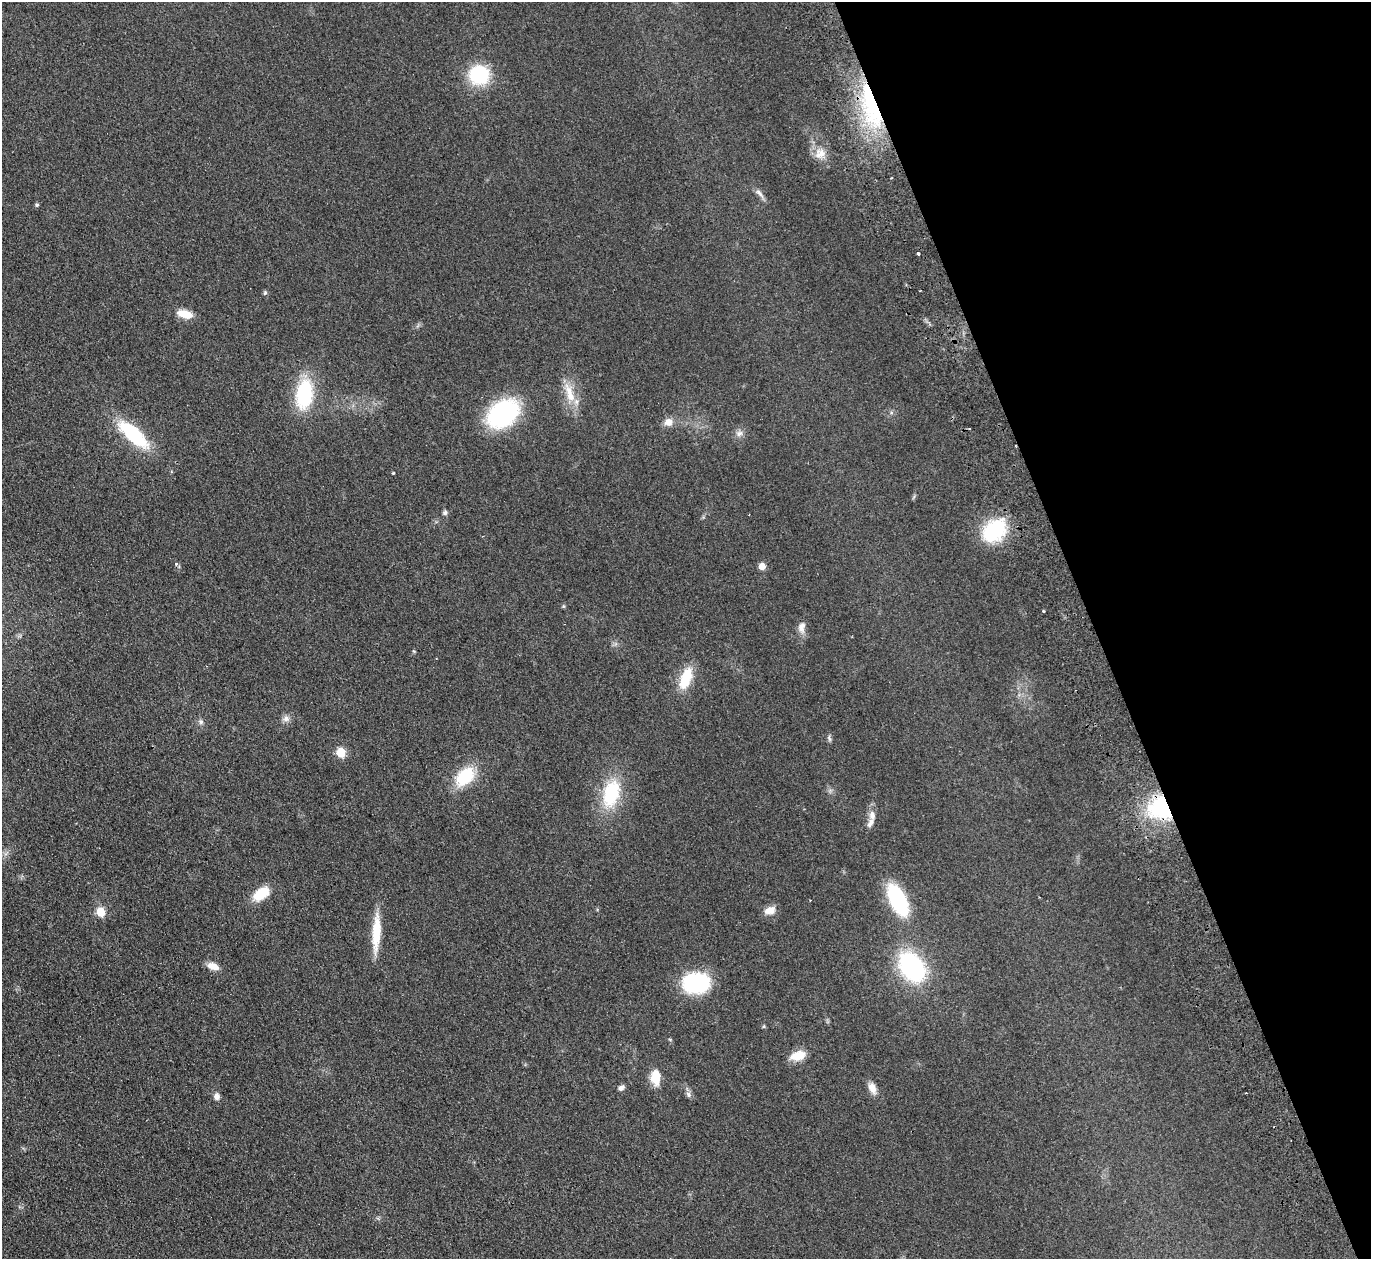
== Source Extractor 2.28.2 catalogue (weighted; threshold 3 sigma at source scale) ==
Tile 12 of 4 x 4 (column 4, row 3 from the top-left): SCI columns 4162-5530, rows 1562-2818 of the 5585 x 5508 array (HDU 1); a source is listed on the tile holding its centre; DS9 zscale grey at full resolution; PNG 1373 x 1261 px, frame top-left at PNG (2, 2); no overlay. Shown black and unused: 20% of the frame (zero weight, under 2 of 3 exposures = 3% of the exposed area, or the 3 px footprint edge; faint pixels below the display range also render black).
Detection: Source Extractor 2.28.2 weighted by HDU 2 'WHT'; one run over the whole footprint, this tile lists its part. Background 0.0914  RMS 0.01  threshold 0.0452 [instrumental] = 3 sigma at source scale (4.5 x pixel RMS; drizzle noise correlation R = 1.50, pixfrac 1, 0.05/0.05 arcsec/px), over >= 5 px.
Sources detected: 49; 2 cosmic-ray / hot-pixel residue — not listed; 2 inside a brighter listed object's ellipse — not listed separately; the other 45 listed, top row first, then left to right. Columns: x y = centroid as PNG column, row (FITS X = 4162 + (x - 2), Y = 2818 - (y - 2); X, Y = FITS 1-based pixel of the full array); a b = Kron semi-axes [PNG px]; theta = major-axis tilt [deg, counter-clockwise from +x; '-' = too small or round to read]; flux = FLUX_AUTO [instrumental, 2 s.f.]
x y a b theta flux
479 75 18 18 - 62
871 105 65 19 -76 110
820 154 16 14 37 11
759 193 16 5 -50 4.7
37 205 5 4 - 1.7
918 253 3 3 - 2.7
265 293 7 5 69 1.5
185 314 18 8 -15 14
569 393 33 10 -71 19
304 394 29 16 81 71
503 413 29 20 36 130
668 422 11 9 21 7.5
739 433 10 8 21 4.4
133 434 32 12 -42 77
393 473 3 3 - 0.93
445 512 7 5 66 2.2
994 530 24 18 41 72
176 564 4 4 - 1.8
762 566 5 5 - 15
1043 611 3 2 - 1.2
802 627 16 9 82 6.9
686 678 28 13 70 27
286 719 10 8 15 4.6
201 722 8 7 - 2.7
829 738 10 4 -72 2.1
341 752 5 5 - 50
465 776 23 14 45 44
611 793 33 19 74 56
1162 807 23 20 2 110
872 815 12 8 -80 6
261 894 18 10 35 27
898 900 28 13 -64 93
770 910 14 9 18 8.5
101 912 5 5 - 40
376 933 45 9 87 29
213 966 14 8 -21 9.2
912 967 26 17 -53 140
696 983 24 18 4 85
764 1026 6 4 89 1.1
797 1056 20 11 17 15
656 1077 15 9 -89 21
621 1088 9 5 32 3.2
872 1088 16 9 -66 7.8
688 1094 8 7 - 3
217 1096 8 7 - 4.7
Overlapping masked pixels (flux is a lower limit): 2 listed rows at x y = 871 105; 1162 807